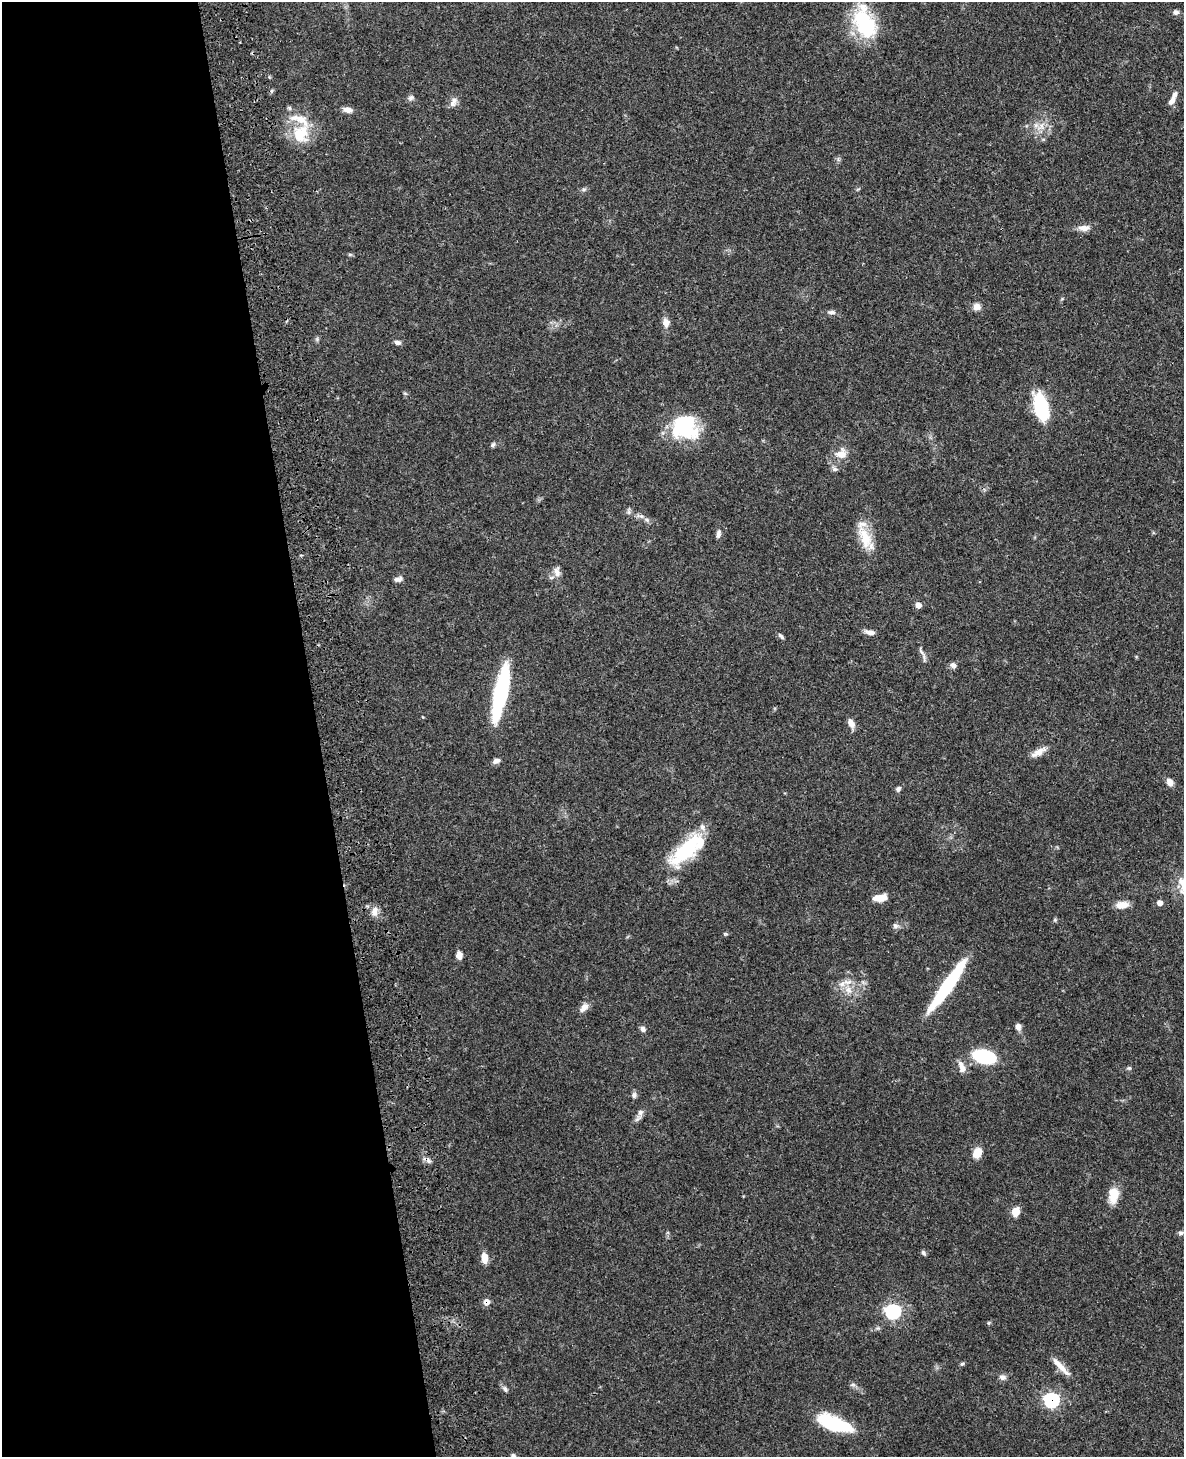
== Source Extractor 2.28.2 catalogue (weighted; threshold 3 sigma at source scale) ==
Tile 5 of 4 x 3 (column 1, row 2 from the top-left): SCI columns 117-1298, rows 1626-3080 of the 4964 x 4810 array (HDU 1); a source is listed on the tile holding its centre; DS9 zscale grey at full resolution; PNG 1186 x 1459 px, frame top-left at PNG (2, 2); no overlay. Shown black and unused: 27% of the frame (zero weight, under 3 of 4 exposures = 6% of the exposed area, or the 3 px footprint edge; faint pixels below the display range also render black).
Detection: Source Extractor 2.28.2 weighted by HDU 2 'WHT'; one run over the whole footprint, this tile lists its part. Background 0.0587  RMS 0.0032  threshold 0.0143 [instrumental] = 3 sigma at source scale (4.5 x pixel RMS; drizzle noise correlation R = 1.50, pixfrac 1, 0.05/0.05 arcsec/px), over >= 5 px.
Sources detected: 83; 1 inside a brighter object's white glare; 3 cosmic-ray / hot-pixel residue — not listed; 5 inside a brighter listed object's ellipse — not listed separately; the other 74 listed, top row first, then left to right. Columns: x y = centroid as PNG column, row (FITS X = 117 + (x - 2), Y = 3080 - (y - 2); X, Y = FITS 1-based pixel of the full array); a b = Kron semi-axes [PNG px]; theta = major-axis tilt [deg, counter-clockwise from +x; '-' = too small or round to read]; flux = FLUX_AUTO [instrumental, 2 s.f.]
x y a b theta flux
1176 12 7 6 - 0.96
865 23 35 20 -68 25
411 98 9 7 59 0.91
454 100 10 9 - 1.7
1172 101 18 6 66 2.2
348 110 12 6 -11 1.8
1041 127 13 8 55 2.7
301 134 27 22 84 11
584 189 6 5 - 0.57
1084 228 16 8 0 2.3
976 307 9 8 - 1.9
831 312 10 6 -1 1.1
666 322 10 8 -77 2.2
317 339 5 5 - 0.52
397 342 8 5 -13 1
1041 407 23 10 -75 28
684 428 36 26 -4 19
493 445 7 5 50 0.62
841 454 16 13 17 3.9
835 469 7 6 - 0.77
640 516 14 5 -9 1.4
718 534 11 6 78 1.1
865 538 34 14 -68 7.6
557 572 14 8 -76 2
396 579 9 7 -1 1.1
918 605 6 6 - 1.8
870 632 11 6 -8 1.7
781 636 9 4 -45 0.7
921 651 17 4 -58 1.2
953 665 8 7 - 1.1
501 693 52 11 78 38
423 717 4 3 - 0.22
851 723 11 7 -60 2
1038 752 21 8 29 2.7
496 761 10 6 26 1.1
1169 782 9 7 -62 1.8
898 789 7 6 - 0.83
686 850 48 19 45 21
880 898 16 7 8 3.6
1160 903 5 5 - 1.9
1122 905 13 8 3 3.7
374 912 13 8 78 2
1055 920 5 5 - 0.44
895 926 8 7 - 0.98
725 934 7 3 1 0.41
459 955 7 6 - 2.1
948 985 58 9 55 28
848 990 12 8 -65 2.7
584 1007 13 8 47 2
1018 1027 8 6 -69 1.5
643 1029 7 6 - 1
984 1057 20 12 -16 23
962 1068 11 8 -86 2.1
1129 1068 6 5 - 0.54
634 1095 8 7 - 0.93
640 1112 8 8 - 1.3
977 1153 11 8 61 4.4
1113 1195 19 12 85 5
1016 1212 10 8 70 3.2
1181 1233 8 5 2 0.79
923 1252 7 5 -87 0.6
484 1258 12 7 -84 2.8
486 1302 8 7 - 1.8
893 1311 8 7 - 44
989 1323 5 3 - 0.33
878 1328 5 5 - 0.53
962 1364 6 5 - 0.49
1060 1366 34 7 -46 3.7
1002 1377 9 7 -10 1.3
853 1385 7 4 -1 0.61
505 1389 9 6 -66 0.86
1052 1400 8 8 - 37
834 1423 30 14 -19 19
513 1456 6 6 - 0.89
Overlapping masked pixels (flux is a lower limit): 2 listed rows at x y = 486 1302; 1052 1400
Isophote crosses this tile's border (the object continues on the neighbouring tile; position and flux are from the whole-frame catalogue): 1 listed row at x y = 513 1456